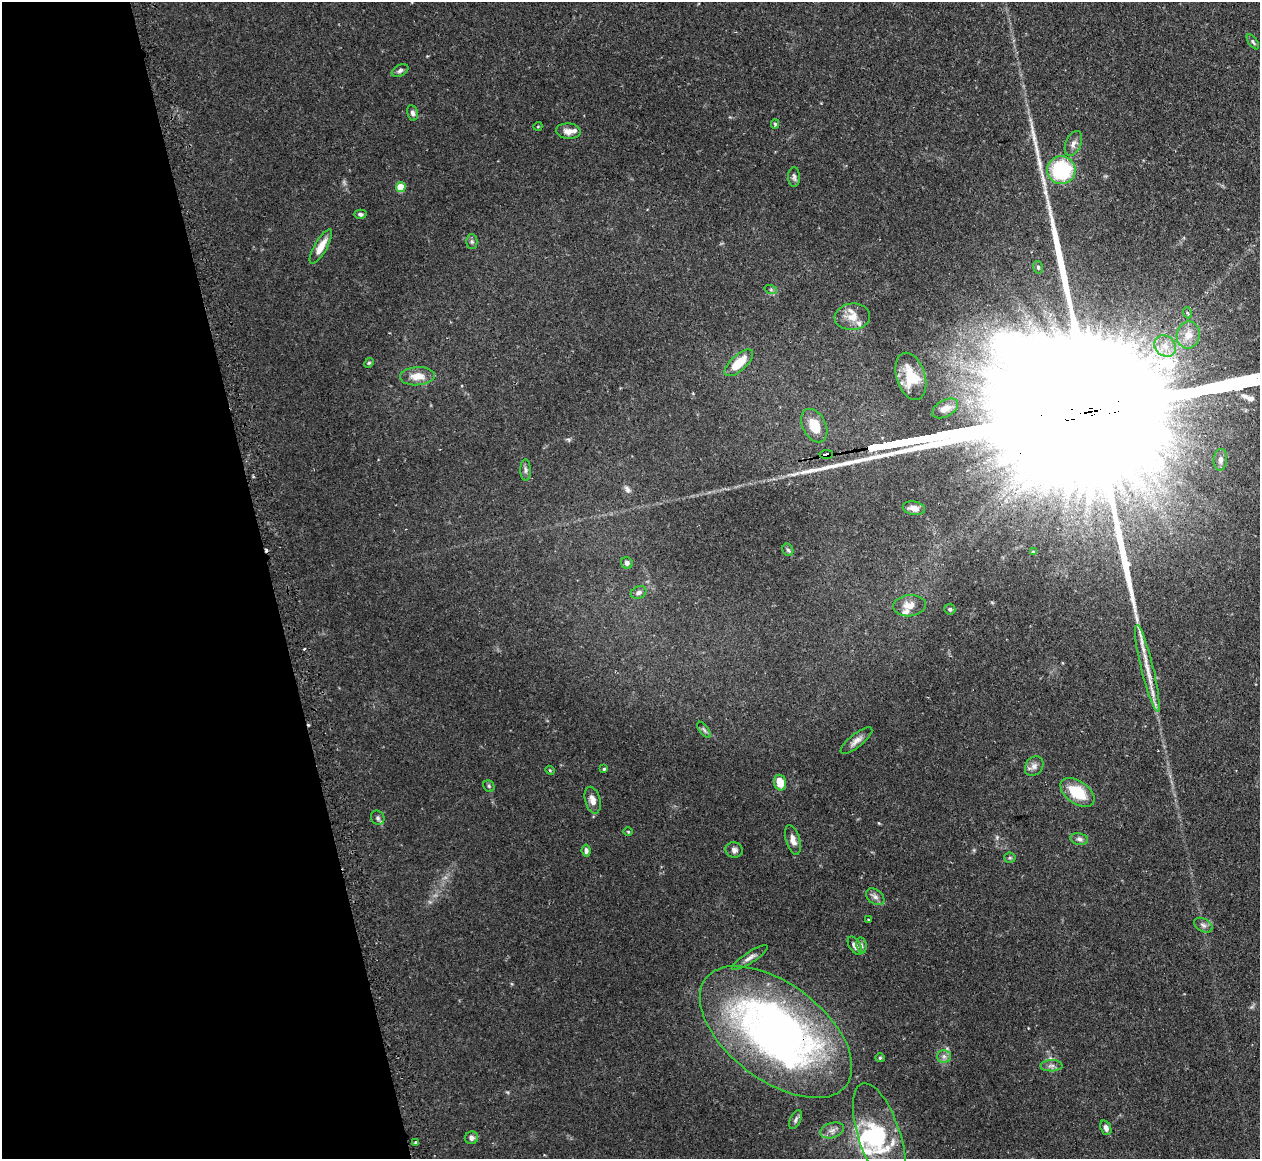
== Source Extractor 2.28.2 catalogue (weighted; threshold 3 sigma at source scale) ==
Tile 5 of 4 x 4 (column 1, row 2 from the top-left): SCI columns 35-1292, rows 2477-3633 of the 5098 x 5072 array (HDU 1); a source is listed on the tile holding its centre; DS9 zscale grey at full resolution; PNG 1262 x 1161 px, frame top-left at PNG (2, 2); each listed source drawn as its Kron ellipse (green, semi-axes under 4 px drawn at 4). Shown black and unused: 21% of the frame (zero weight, under 2 of 3 exposures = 4% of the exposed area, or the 3 px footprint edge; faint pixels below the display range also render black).
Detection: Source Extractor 2.28.2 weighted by HDU 2 'WHT'; one run over the whole footprint, this tile lists its part. Background 0.105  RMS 0.0067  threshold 0.0304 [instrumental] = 3 sigma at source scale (4.5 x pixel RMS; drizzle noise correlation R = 1.50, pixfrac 1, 0.05/0.05 arcsec/px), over >= 5 px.
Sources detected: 78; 2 inside a brighter object's white glare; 1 cosmic-ray / hot-pixel residue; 2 long thin detections or spike segments (spike, bleed or trail) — neither listed nor drawn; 5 inside a brighter listed object's ellipse — not listed separately; the other 68 listed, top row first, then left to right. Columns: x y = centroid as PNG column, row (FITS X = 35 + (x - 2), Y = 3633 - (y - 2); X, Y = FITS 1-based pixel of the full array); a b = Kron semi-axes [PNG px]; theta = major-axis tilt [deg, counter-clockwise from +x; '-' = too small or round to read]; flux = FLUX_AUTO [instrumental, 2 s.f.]
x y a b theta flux
1253 42 9 4 -54 1.2
400 71 9 5 28 1.8
413 113 8 5 -79 2.1
775 124 4 4 - 0.99
538 126 4 3 - 0.52
568 131 12 7 -5 4.5
1073 143 13 7 67 3.5
1061 170 14 14 - 57
794 177 10 6 -89 2
401 187 5 5 - 18
360 214 6 4 -3 1.4
472 242 7 5 -89 1.4
321 246 20 6 60 7.8
1038 267 6 5 - 1.1
771 290 6 4 -19 1
1188 313 6 3 -69 0.85
852 317 18 13 5 8.6
1188 335 13 11 80 7.8
1165 346 12 10 -43 7.2
369 363 5 4 - 0.85
739 363 18 7 42 15
417 376 17 9 3 8.2
911 376 24 14 -73 16
945 408 14 8 29 5.2
814 426 18 11 -62 13
826 454 6 3 4 6.2
1220 460 11 6 84 2.7
526 470 10 5 -89 1.8
914 508 11 6 -10 4.1
788 550 6 5 - 1.2
1033 552 3 3 - 1.3
627 563 6 5 - 1.9
639 592 8 6 24 2.3
909 606 16 10 6 6.5
950 609 5 5 - 1.1
1147 668 44 6 -76 12
704 730 9 4 -54 1.6
856 741 19 6 39 4.1
1034 766 10 8 51 3.4
604 769 4 3 - 0.7
550 770 5 4 - 0.63
780 783 8 6 -76 10
489 786 6 5 - 1
1077 792 19 11 -35 21
593 800 14 7 -75 4.3
378 818 7 6 - 1.6
628 832 4 3 - 0.56
1079 839 9 5 -10 2
793 840 15 7 -74 4.2
734 850 9 7 -14 2.3
586 851 6 4 -85 1.8
1010 858 5 5 - 1
875 897 10 7 -36 2.6
868 920 3 2 - 0.74
1203 925 10 6 -30 2.2
861 945 8 5 -82 1.4
855 946 10 5 -57 3.3
750 958 21 5 33 3.5
776 1032 88 48 -37 360
944 1056 7 6 - 2.1
880 1058 4 4 - 0.74
1051 1066 11 5 2 2.4
796 1119 10 5 66 1.8
1106 1128 7 5 -67 2.8
832 1130 12 7 16 3.6
879 1136 55 21 -72 42
471 1138 7 6 - 2.5
416 1143 3 3 - 0.85
Overlapping masked pixels (flux is a lower limit): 2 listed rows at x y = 826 454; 776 1032